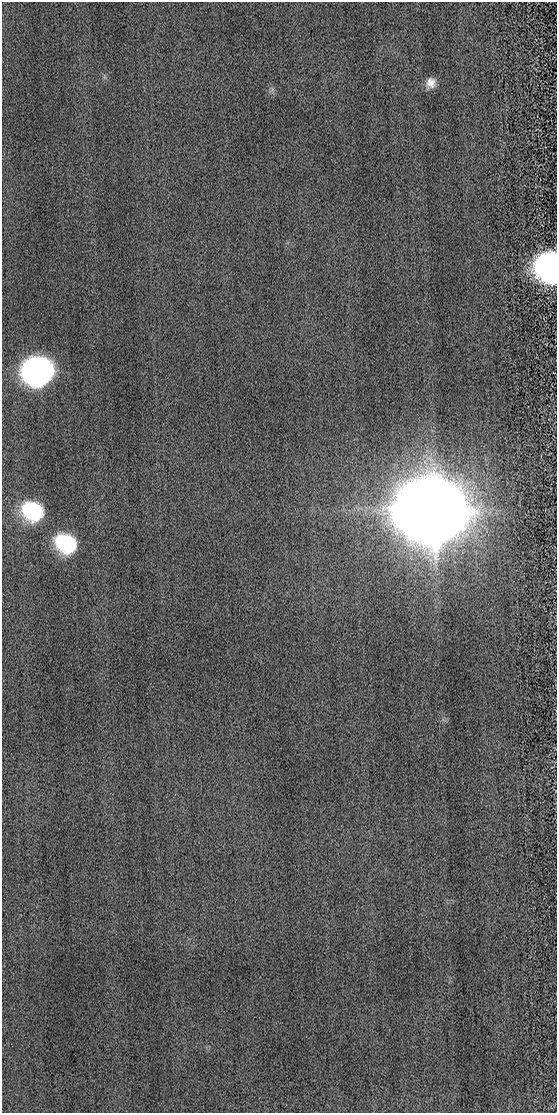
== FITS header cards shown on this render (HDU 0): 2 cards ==
NAXIS1  =                  555
NAXIS2  =                 1111

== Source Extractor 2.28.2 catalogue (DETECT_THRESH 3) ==
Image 555 x 1111 px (HDU 0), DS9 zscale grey, 1 PNG px = 1 image px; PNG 559 x 1115 px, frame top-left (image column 1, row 1111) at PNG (2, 2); no overlay
Background 0.00292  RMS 2.2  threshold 6.57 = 3 sigma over >= 5 px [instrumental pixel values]
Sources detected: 7; all 7 listed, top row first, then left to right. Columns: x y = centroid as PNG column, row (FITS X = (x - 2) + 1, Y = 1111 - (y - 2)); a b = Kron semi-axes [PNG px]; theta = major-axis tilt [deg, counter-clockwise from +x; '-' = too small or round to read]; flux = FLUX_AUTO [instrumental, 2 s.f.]
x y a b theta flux
431 83 12 11 - 1.4e+03
272 89 7 4 -72 3.4e+02
550 266 21 18 83 5.0e+04
40 370 19 17 1 9.4e+04
33 511 17 14 -28 1.7e+04
433 511 28 23 -9 2.8e+06
66 543 17 14 -29 1.7e+04
At the frame edge (FLAGS 8, measured only in part): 1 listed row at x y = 550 266